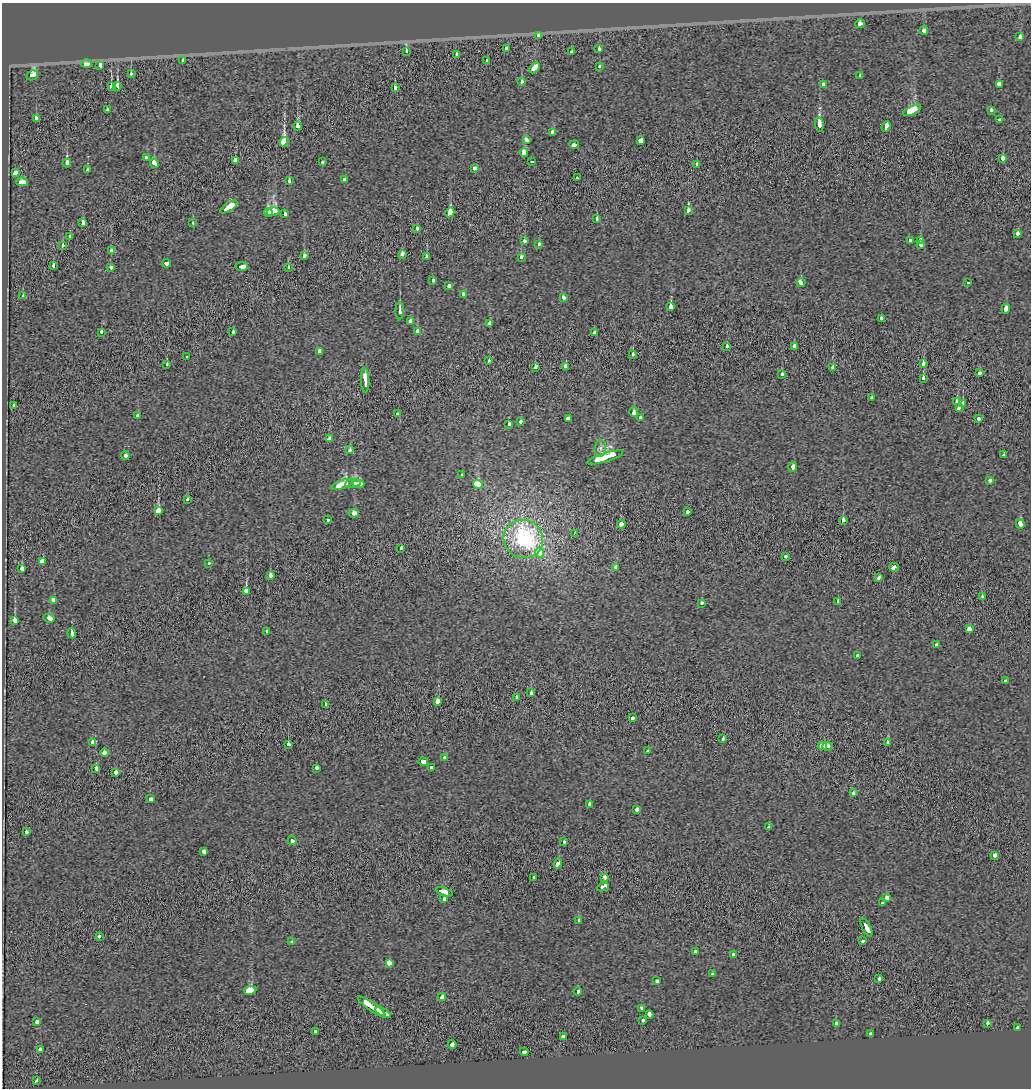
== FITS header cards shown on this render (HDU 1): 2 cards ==
NAXIS1  =                 1029
NAXIS2  =                 1086

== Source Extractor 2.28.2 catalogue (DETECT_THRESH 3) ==
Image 1029 x 1086 px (HDU 1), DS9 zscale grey, 1 PNG px = 1 image px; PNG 1033 x 1090 px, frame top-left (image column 1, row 1086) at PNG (2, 3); each listed source drawn as its Kron ellipse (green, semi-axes under 4 px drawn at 4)
Background -0.00256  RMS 0.068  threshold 0.203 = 3 sigma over >= 5 px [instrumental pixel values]
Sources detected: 239; all 239 listed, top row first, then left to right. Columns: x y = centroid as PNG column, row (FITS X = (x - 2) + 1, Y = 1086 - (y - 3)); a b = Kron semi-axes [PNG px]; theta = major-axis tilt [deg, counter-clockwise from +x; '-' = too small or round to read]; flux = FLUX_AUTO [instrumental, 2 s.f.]
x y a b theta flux
860 24 5 3 - 66
924 31 4 3 - 95
539 35 3 3 - 25
1020 37 3 3 - 240
506 48 4 3 - 78
599 49 3 3 - 55
406 51 3 3 - 17
571 51 3 3 - 12
457 54 4 3 - 17
183 60 4 3 - 64
487 61 3 3 - 44
86 64 5 3 - 140
100 65 4 3 - 160
600 66 3 3 - 25
535 68 6 4 47 120
131 74 3 3 - 72
32 75 6 4 28 170
860 76 4 3 - 24
522 81 3 3 - 74
823 84 4 3 - 56
999 84 4 3 - 180
117 86 4 3 - 280
111 87 3 3 - 98
395 87 3 3 - 75
108 110 3 3 - 71
912 110 9 4 26 400
991 110 4 3 - 55
36 118 4 3 - 120
999 120 3 3 - 30
819 124 7 4 -84 460
297 126 4 4 - 130
886 126 5 3 - 150
552 132 4 3 - 76
526 140 3 3 - 110
641 140 4 3 - 300
284 142 5 4 - 850
574 145 5 3 - 58
524 152 4 4 - 71
146 158 4 3 - 48
1003 158 4 3 - 150
235 160 3 3 - 160
323 162 3 3 - 26
532 162 3 3 - 49
67 163 4 3 - 130
154 163 5 3 - 180
696 164 3 3 - 30
475 168 4 3 - 76
87 170 3 3 - 31
15 173 4 3 - 88
577 178 3 2 - 28
344 179 3 3 - 39
289 181 4 3 - 19
22 182 6 3 -4 230
229 207 10 3 33 1100
688 210 4 3 - 47
268 212 4 4 - 610
273 212 6 4 14 1200
450 212 5 3 - 360
285 214 3 3 - 160
597 219 4 3 - 23
83 222 4 3 - 210
193 222 3 3 - 14
416 228 4 3 - 47
1017 234 3 3 - 110
70 237 3 3 - 34
910 240 4 3 - 47
524 241 3 3 - 40
921 241 3 3 - 130
539 244 3 3 - 47
62 245 3 3 - 33
921 245 3 3 - 100
111 250 3 3 - 28
402 254 4 3 - 99
304 255 3 3 - 150
427 257 3 3 - 72
521 257 3 3 - 44
167 263 4 3 - 95
54 266 4 3 - 57
241 266 6 3 0 190
111 267 3 3 - 22
288 267 3 3 - 14
433 280 3 3 - 39
801 283 4 3 - 140
968 283 3 3 - 69
449 286 4 4 - 73
463 294 4 3 - 40
23 295 3 3 - 33
563 297 4 3 - 57
670 307 4 3 - 150
1006 309 5 3 - 100
400 311 8 3 90 15
881 319 4 3 - 120
411 321 4 4 - 290
490 324 4 3 - 130
417 331 3 3 - 49
101 332 4 3 - 62
233 332 3 3 - 53
594 333 3 3 - 34
727 346 3 3 - 29
795 346 4 3 - 280
319 351 4 3 - 57
633 354 3 3 - 110
187 356 3 3 - 16
488 361 4 3 - 27
923 364 4 3 - 47
167 365 3 3 - 29
566 366 4 3 - 69
535 367 3 3 - 110
833 367 4 3 - 73
980 373 4 3 - 92
782 374 3 3 - 52
923 378 4 3 - 61
365 381 12 3 -88 340
872 398 3 3 - 35
957 402 3 3 - 59
963 403 3 3 - 68
13 406 3 3 - 40
959 408 4 3 - 73
634 412 5 3 - 99
397 414 3 3 - 51
138 415 3 3 - 31
641 417 3 3 - 45
568 418 4 3 - 95
979 418 3 3 - 45
521 421 3 3 - 26
509 424 4 3 - 46
329 439 4 3 - 95
600 448 8 6 83 15
350 450 4 3 - 36
125 455 4 3 - 85
1004 455 3 3 - 36
605 457 19 4 17 1100
793 467 5 3 - 140
462 475 3 3 - 30
990 480 4 3 - 560
353 483 8 3 8 160
359 484 6 3 2 100
478 484 5 3 - 510
342 485 11 4 19 310
187 499 3 3 - 26
158 511 4 3 - 590
687 511 4 3 - 100
354 513 5 3 - 120
327 520 3 3 - 24
843 521 3 3 - 110
621 524 4 3 - 150
1020 524 5 3 - 120
574 534 3 3 - 4.8
523 539 20 19 - 600
401 548 3 3 - 33
540 553 5 4 - 93
786 556 3 3 - 230
42 561 3 3 - 250
208 563 3 3 - 26
616 567 4 3 - 61
894 567 4 3 - 120
22 568 4 3 - 320
270 576 4 3 - 92
879 578 3 3 - 39
246 592 4 3 - 500
982 597 3 3 - 64
53 600 4 3 - 170
838 601 3 3 - 110
702 603 3 3 - 100
49 618 5 3 - 110
14 621 3 3 - 270
969 629 4 3 - 96
267 631 3 3 - 55
72 633 5 3 - 300
937 645 3 3 - 39
858 655 3 3 - 34
1006 680 3 3 - 42
531 693 3 3 - 110
517 698 3 3 - 75
437 701 4 3 - 210
326 704 3 3 - 36
633 718 3 3 - 75
723 739 4 3 - 35
93 743 4 3 - 170
888 743 3 3 - 140
288 744 3 3 - 130
822 746 5 4 - 130
827 746 5 3 - 140
648 751 3 3 - 36
105 752 4 3 - 88
445 758 3 3 - 37
423 762 4 3 - 120
96 768 4 3 - 160
317 768 4 3 - 43
431 768 3 3 - 44
116 772 4 3 - 110
853 793 3 3 - 35
150 799 3 3 - 95
589 804 4 3 - 60
637 809 4 3 - 79
768 827 3 3 - 21
26 832 3 3 - 53
292 841 4 3 - 79
564 841 3 3 - 30
204 852 4 3 - 67
995 855 3 3 - 94
558 863 5 3 - 160
534 877 3 3 - 42
605 877 4 3 - 93
603 887 6 3 26 680
444 892 8 3 -18 420
887 898 4 3 - 140
444 899 4 3 - 90
882 903 3 3 - 91
579 920 3 3 - 88
866 927 10 3 -62 290
99 937 3 3 - 44
863 941 3 3 - 76
292 942 4 3 - 40
695 952 3 3 - 77
734 955 3 3 - 46
389 963 4 3 - 470
712 974 3 3 - 47
879 978 3 3 - 110
657 981 3 3 - 50
250 990 6 3 11 2000
578 991 4 4 - 110
442 997 4 3 - 170
372 1007 16 3 -35 600
641 1008 3 3 - 39
383 1013 8 3 -29 750
649 1015 4 3 - 110
643 1020 3 3 - 43
37 1022 3 3 - 46
836 1023 4 3 - 120
987 1023 3 3 - 83
1017 1028 4 3 - 190
315 1032 4 3 - 54
871 1034 3 3 - 29
563 1036 4 3 - 110
452 1044 4 3 - 140
40 1050 3 3 - 86
524 1052 4 3 - 85
36 1081 4 3 - 44